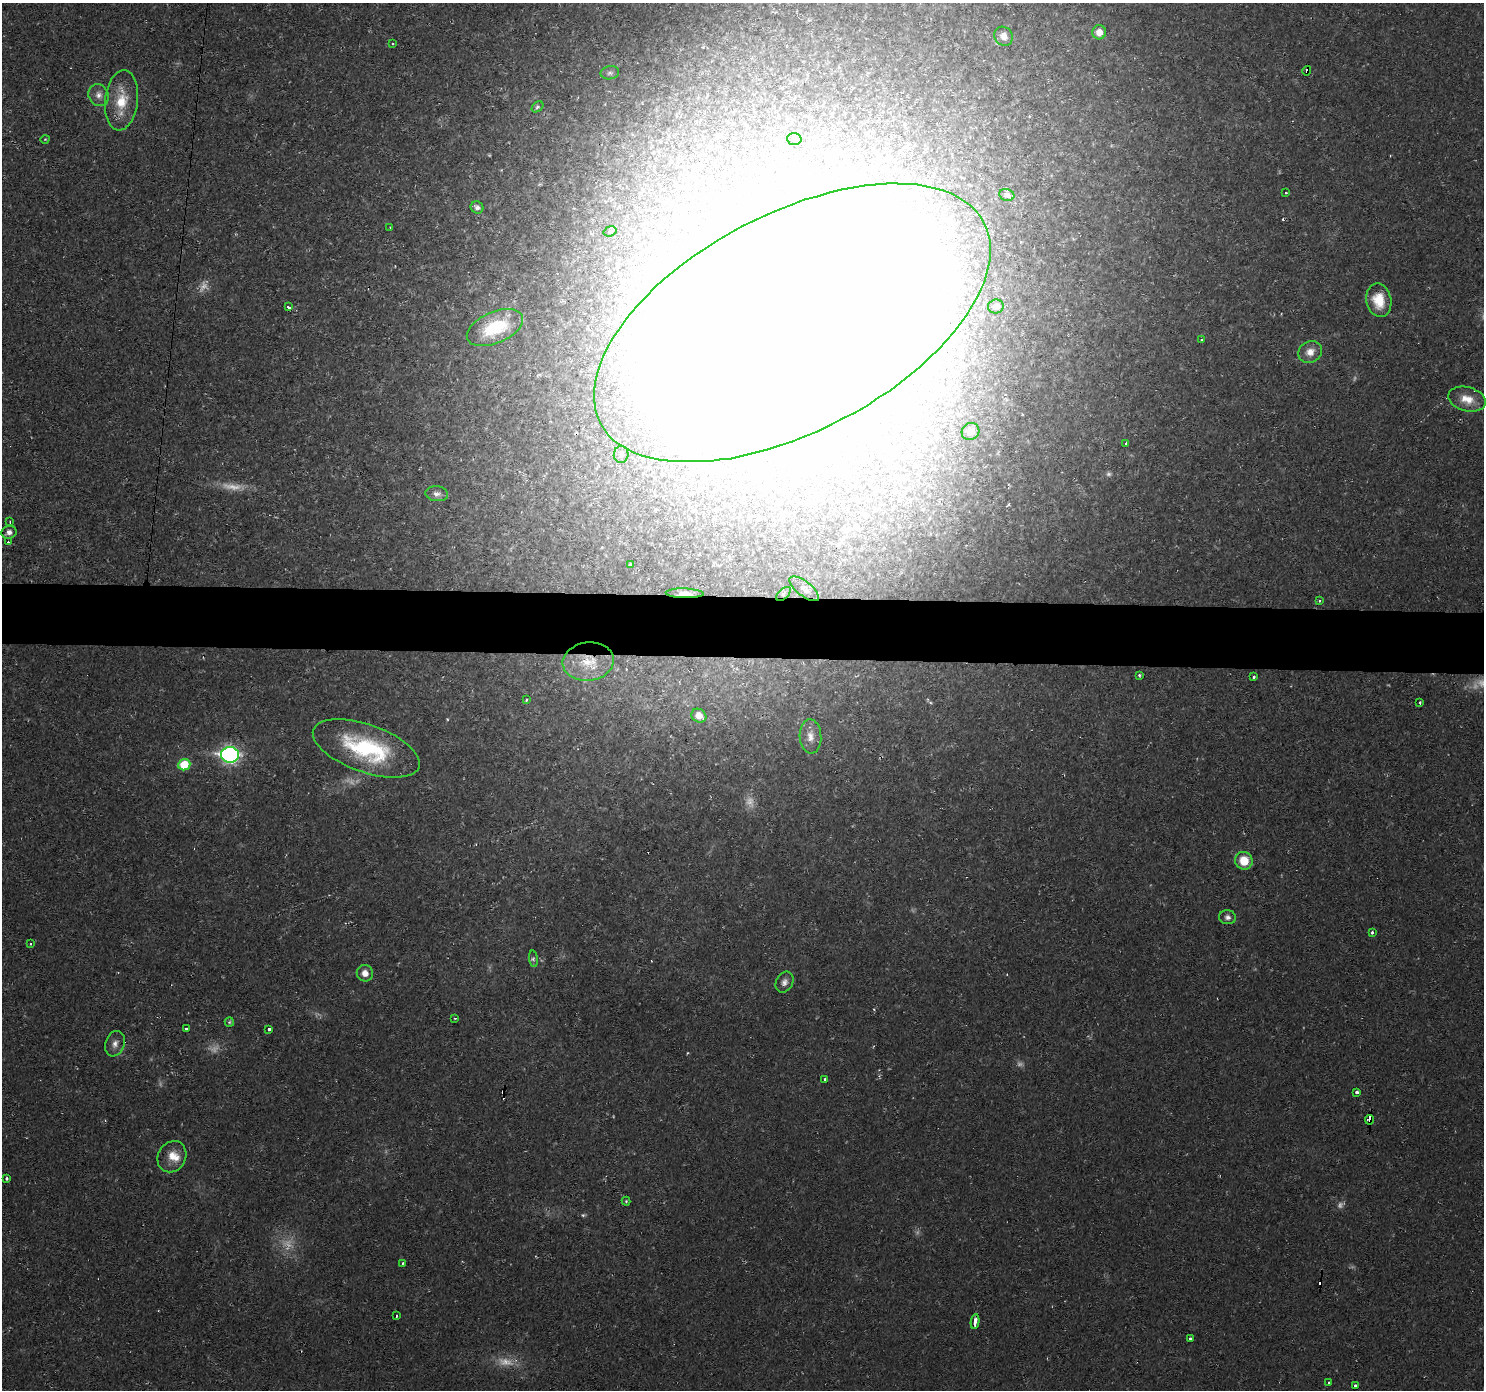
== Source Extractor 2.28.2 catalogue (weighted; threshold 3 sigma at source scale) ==
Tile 5 of 3 x 3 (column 2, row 2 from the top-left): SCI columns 1484-2965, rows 1492-2879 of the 4448 x 4473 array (HDU 1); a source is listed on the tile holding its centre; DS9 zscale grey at full resolution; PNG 1486 x 1392 px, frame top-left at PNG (2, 3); each listed source drawn as its Kron ellipse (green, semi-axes under 4 px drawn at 4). Shown black and unused: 4% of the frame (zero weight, under 2 of 3 exposures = <1% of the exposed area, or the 3 px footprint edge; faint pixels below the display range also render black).
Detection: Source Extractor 2.28.2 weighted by HDU 2 'WHT'; one run over the whole footprint, this tile lists its part. Background 0.0201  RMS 0.006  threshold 0.0269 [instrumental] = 3 sigma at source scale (4.5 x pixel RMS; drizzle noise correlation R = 1.50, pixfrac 1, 0.05/0.05 arcsec/px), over >= 5 px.
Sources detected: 91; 14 too faint to see at this stretch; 3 inside a brighter object's white glare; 4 cosmic-ray / hot-pixel residue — neither listed nor drawn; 1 inside a brighter listed object's ellipse — not listed separately; the other 69 listed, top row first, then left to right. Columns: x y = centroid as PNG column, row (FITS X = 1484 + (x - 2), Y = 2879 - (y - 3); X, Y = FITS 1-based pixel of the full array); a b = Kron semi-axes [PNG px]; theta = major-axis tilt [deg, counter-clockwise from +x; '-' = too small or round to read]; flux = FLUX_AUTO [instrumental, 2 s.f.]
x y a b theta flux
1099 32 7 7 - 6.1
1004 36 10 8 -53 5
393 44 3 2 - 0.96
1307 71 5 3 - 12
610 73 9 6 10 1.8
99 95 11 9 -62 4.1
121 100 30 16 84 20
537 107 6 4 40 1.3
45 139 4 3 - 0.51
794 139 7 6 - 1.6
1286 193 3 3 - 2.3
1007 195 7 6 - 2.1
477 207 6 6 - 2.6
390 228 3 2 - 0.44
610 231 7 5 18 1.2
1379 300 17 12 -79 16
996 306 8 7 - 4.6
288 307 4 3 - 4.7
792 323 216 109 28 4700
495 328 30 15 23 34
1202 340 4 3 - 0.88
1310 352 12 10 31 6.1
1467 399 19 12 -15 9.3
970 431 9 8 - 4.6
1126 443 3 2 - 0.72
621 454 8 7 - 2.7
437 494 11 7 -6 2.9
10 522 3 2 - 0.67
9 532 7 6 - 2.9
8 542 3 3 - 3.3
631 565 3 3 - 0.96
804 589 18 7 -38 3.5
685 593 19 5 -2 5.1
783 594 9 5 43 1.5
1319 601 3 3 - 0.74
588 662 26 19 7 19
1139 675 3 3 - 1.1
1254 677 3 3 - 20
526 700 3 3 - 1.5
1420 703 3 3 - 1.5
699 716 8 6 -34 5.2
810 736 17 11 -87 6.3
366 748 56 23 -19 69
230 755 9 8 - 200
184 765 6 5 - 20
1244 861 9 8 - 13
1227 917 8 7 - 2.4
1372 932 3 3 - 1.7
31 944 3 3 - 0.64
533 959 8 4 -83 1.4
365 973 8 8 - 5.1
784 982 11 8 61 3.2
455 1018 3 2 - 0.54
229 1022 5 4 - 0.88
186 1029 3 3 - 2.1
269 1029 3 3 - 5.6
115 1044 13 9 70 3.9
825 1079 3 3 - 1.2
1357 1092 3 3 - 3.7
1370 1120 5 3 - 50
172 1157 16 13 59 8.5
7 1178 3 3 - 1.6
626 1201 4 4 - 0.76
402 1263 3 2 - 0.81
396 1316 3 3 - 1.1
975 1322 7 3 83 6.6
1190 1339 3 3 - 2.8
1329 1382 3 3 - 2
1355 1385 3 3 - 1.5
Overlapping masked pixels (flux is a lower limit): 4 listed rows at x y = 1307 71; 685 593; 588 662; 1370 1120
Isophote crosses this tile's border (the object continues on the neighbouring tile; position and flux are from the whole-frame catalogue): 1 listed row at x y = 792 323